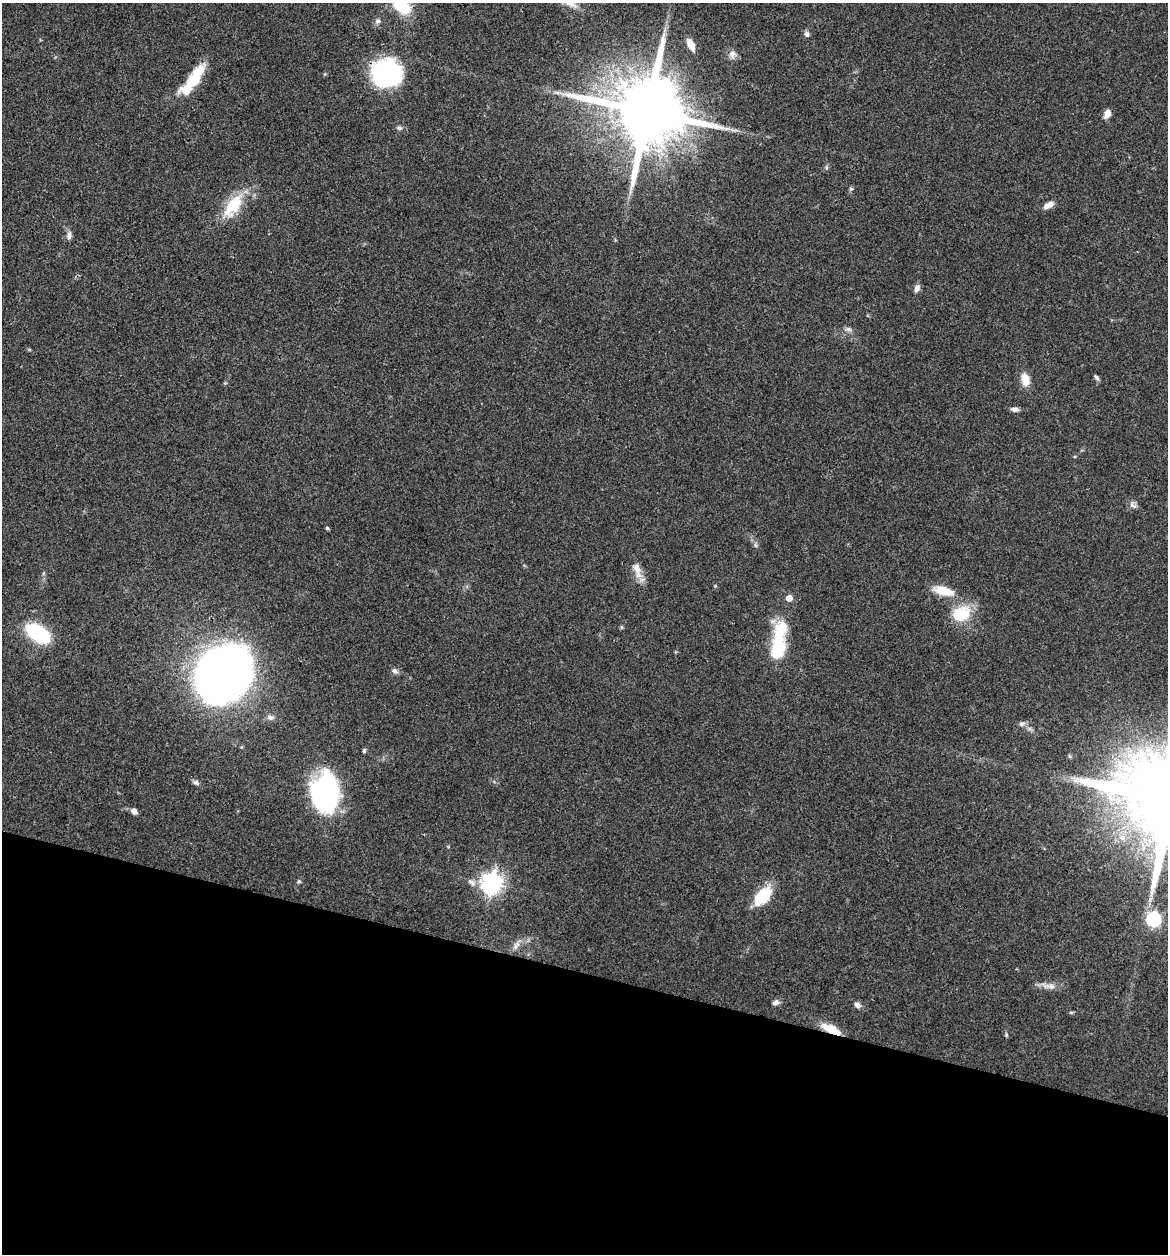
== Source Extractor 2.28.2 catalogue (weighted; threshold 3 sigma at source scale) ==
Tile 15 of 4 x 4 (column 3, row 4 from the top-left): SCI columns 2456-3621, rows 6-1257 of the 5032 x 5014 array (HDU 1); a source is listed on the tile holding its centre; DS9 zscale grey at full resolution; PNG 1170 x 1256 px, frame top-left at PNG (2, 3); no overlay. Shown black and unused: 22% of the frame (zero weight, under 3 of 4 exposures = <1% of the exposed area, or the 3 px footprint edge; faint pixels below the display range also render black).
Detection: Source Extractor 2.28.2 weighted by HDU 2 'WHT'; one run over the whole footprint, this tile lists its part. Background 0.0606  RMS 0.0053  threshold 0.0238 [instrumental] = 3 sigma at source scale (4.5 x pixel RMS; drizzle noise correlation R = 1.50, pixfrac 1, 0.05/0.05 arcsec/px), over >= 5 px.
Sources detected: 58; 1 inside a brighter object's white glare — not listed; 3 inside a brighter listed object's ellipse — not listed separately; the other 54 listed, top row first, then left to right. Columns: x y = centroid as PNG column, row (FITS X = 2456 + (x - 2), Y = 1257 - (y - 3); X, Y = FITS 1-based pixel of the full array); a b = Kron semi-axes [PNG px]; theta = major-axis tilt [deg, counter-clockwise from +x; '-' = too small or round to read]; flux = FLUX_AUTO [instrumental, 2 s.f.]
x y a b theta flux
569 3 25 10 -38 8
401 5 21 13 -45 24
378 21 7 7 - 1.9
807 34 7 5 -65 1.9
691 45 15 7 -63 5.4
732 54 11 10 - 3
386 73 27 26 - 75
325 74 5 4 - 0.55
193 79 42 11 53 21
557 92 9 4 -9 1.6
647 111 20 18 -15 7100
1107 114 11 7 66 3
399 128 9 6 -1 1.4
826 167 6 4 -72 0.73
851 189 6 4 27 0.8
234 204 35 17 60 19
1048 205 13 7 27 3.8
69 235 11 7 77 2.2
917 288 10 6 66 2.4
848 329 10 6 -6 1.8
1096 378 8 4 -58 1.2
1025 380 13 9 -76 7.6
1015 409 9 6 -6 2.1
1133 505 12 7 -38 2.1
327 528 5 4 - 0.69
756 545 6 5 - 1
636 568 18 11 -64 5.8
943 591 25 11 -16 12
961 614 26 20 24 18
622 627 6 4 -90 0.66
782 629 44 21 74 22
38 633 24 13 -32 44
395 671 9 6 -38 1.7
222 674 33 28 48 740
270 717 10 6 -2 2
1022 723 9 7 10 1.6
364 750 6 4 72 0.85
1069 756 6 4 -70 0.63
196 783 8 6 -24 1.6
325 792 28 22 -87 130
134 811 7 6 - 2.7
1122 837 9 8 - 3.5
299 881 6 5 - 0.9
471 882 14 7 -41 3
491 883 8 7 - 350
763 896 26 14 48 17
1153 919 6 6 - 98
515 947 8 7 - 2.3
1049 986 24 8 -8 4.3
776 1002 9 7 24 1.9
857 1005 9 6 -39 2.2
1071 1012 6 4 -1 0.66
831 1029 24 8 -24 10
1006 1035 7 3 -90 0.67
Overlapping masked pixels (flux is a lower limit): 3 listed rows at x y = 386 73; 647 111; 831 1029
Isophote crosses this tile's border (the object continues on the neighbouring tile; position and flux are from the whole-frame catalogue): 2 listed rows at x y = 569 3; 401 5